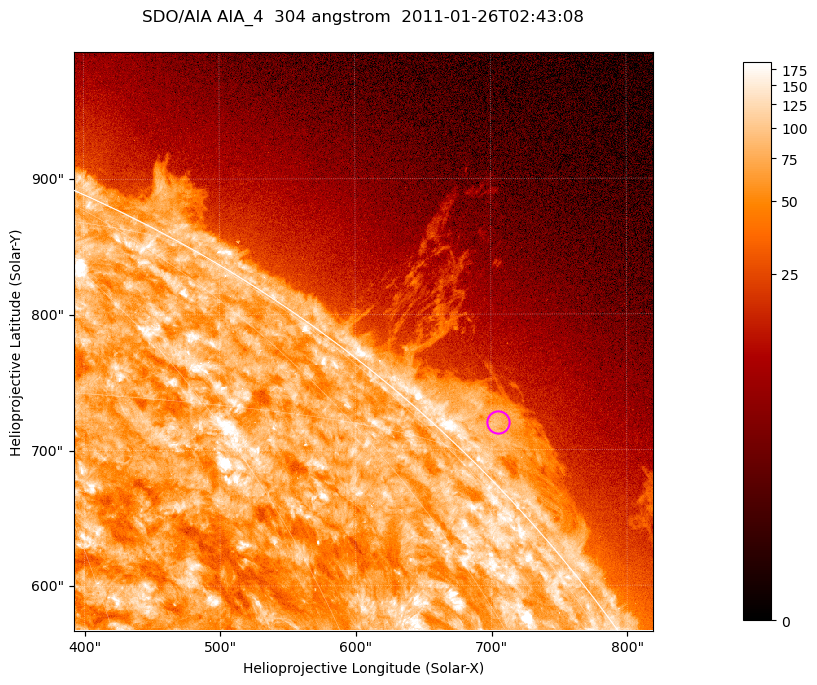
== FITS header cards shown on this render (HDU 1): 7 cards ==
TELESCOP= 'SDO/AIA '           / For AIA: SDO/AIA
INSTRUME= 'AIA_4   '           / For AIA: AIA_ATA1, AIA_ATA2, AIA_ATA3 or AIA_AT
WAVELNTH=                  304 / [angstrom] Wavelength
WAVEUNIT= 'angstrom'           / Wavelength unit: angstrom
DATE-OBS= '2011-01-26T02:43:08.126' / [ISO] Date when observation started; ISO 8
CTYPE1  = 'HPLN-TAN'           / CTYPE1; Typically HPLN
CTYPE2  = 'HPLT-TAN'           / CTYPE2; Typically HPLT

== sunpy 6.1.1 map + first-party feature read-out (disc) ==
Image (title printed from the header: SDO/AIA AIA_4  304 angstrom  2011-01-26T02:43:08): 711 x 711 px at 0.6 arcsec/px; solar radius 975 arcsec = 1624 px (partial field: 2.6% of the solar disc is inside the frame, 42% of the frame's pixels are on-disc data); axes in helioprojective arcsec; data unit not stated in the header (colour bar unlabelled)
Orientation: roll -0.132 deg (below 1 deg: not rotated)
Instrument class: DISC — disc imager (sunpy class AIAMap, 304 A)
Bright regions (active regions / flare kernels): reference = the on-disc median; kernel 7 px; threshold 5 sigma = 123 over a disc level ~74.4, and >= 1.15x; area >= 505 px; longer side >= 9 px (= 5.4 arcsec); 0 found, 0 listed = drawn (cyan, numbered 1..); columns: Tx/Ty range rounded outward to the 2 arcsec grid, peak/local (2 s.f.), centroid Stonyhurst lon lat
Off-limb structures (1.02-1.3 R_sun): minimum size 252 px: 7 found; the strongest spans PA ~310..320 deg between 1.02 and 1.06 R_sun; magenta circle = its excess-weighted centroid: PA ~315 deg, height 1.03 R_sun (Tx ~706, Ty ~720 arcsec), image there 3.4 x the reference